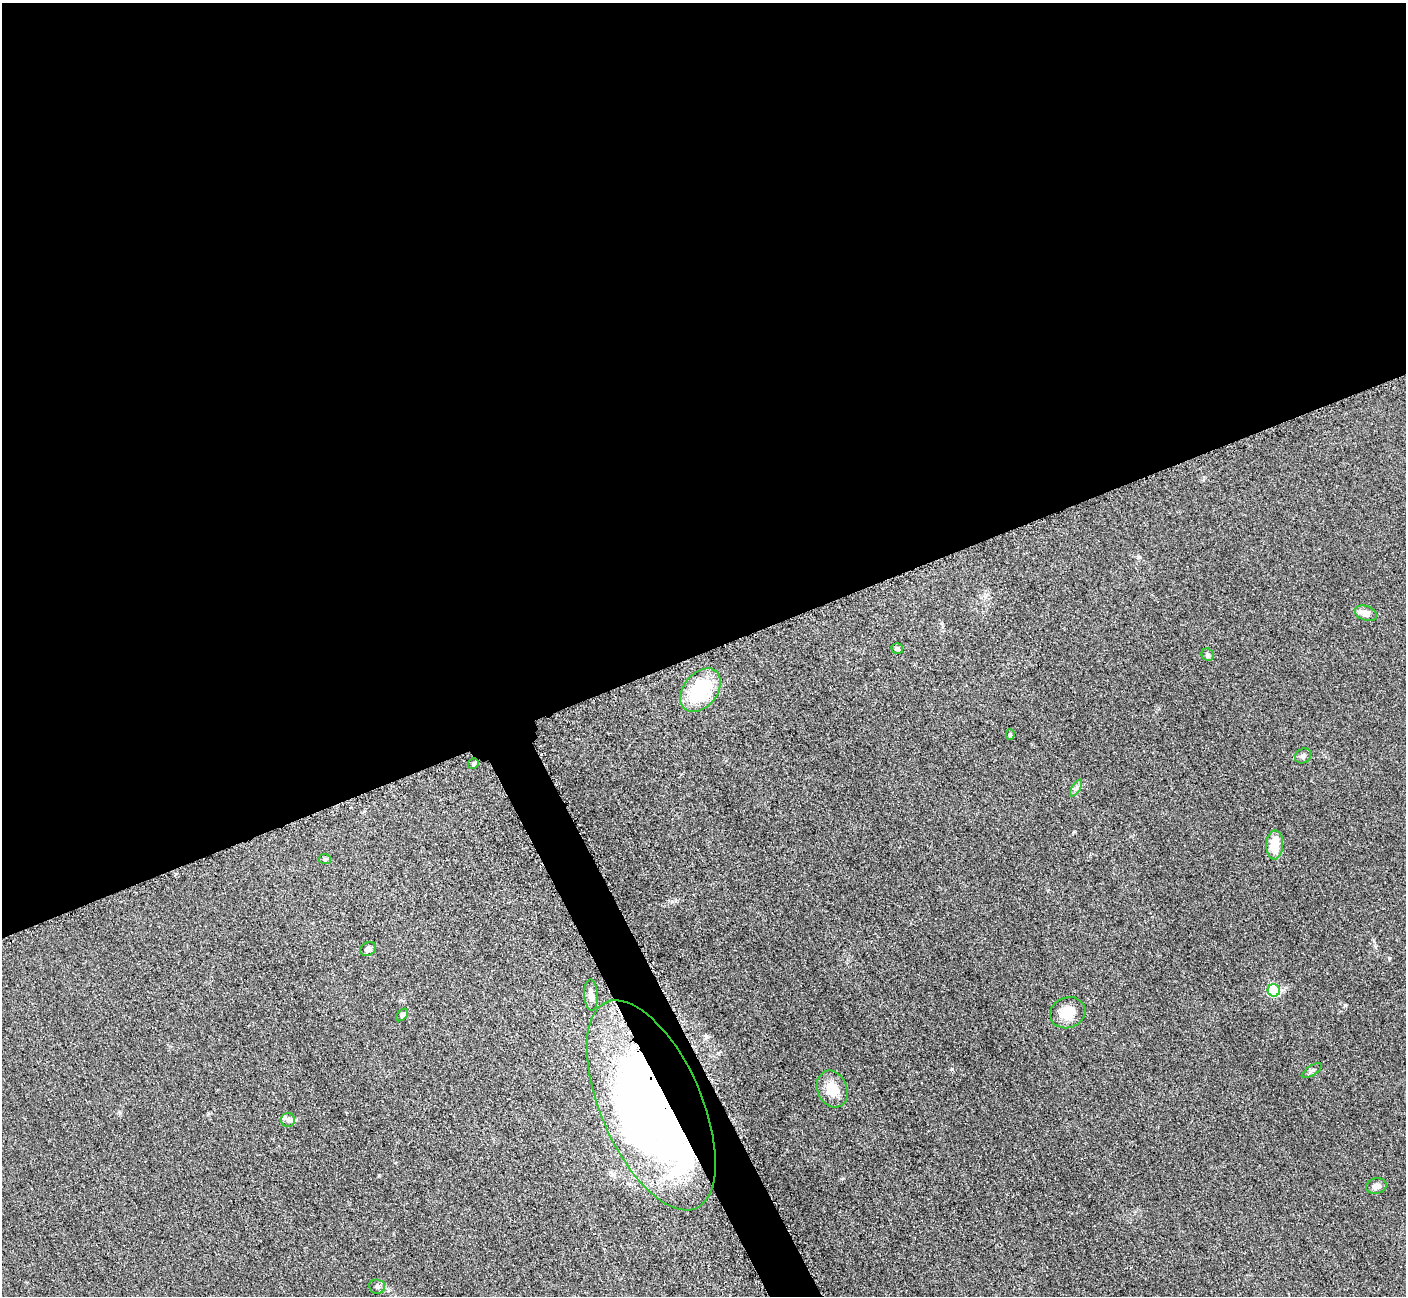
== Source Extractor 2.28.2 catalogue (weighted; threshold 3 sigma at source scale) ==
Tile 2 of 4 x 4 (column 2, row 1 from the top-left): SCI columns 1469-2872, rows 4074-5367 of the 5698 x 5663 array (HDU 1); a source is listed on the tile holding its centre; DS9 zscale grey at full resolution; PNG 1408 x 1298 px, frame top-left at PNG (2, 3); each listed source drawn as its Kron ellipse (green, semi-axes under 4 px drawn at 4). Shown black and unused: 52% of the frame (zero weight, under 3 of 5 exposures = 3% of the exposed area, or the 3 px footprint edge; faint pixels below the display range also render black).
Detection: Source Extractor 2.28.2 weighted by HDU 2 'WHT'; one run over the whole footprint, this tile lists its part. Background 0.0534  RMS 0.006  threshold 0.0269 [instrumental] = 3 sigma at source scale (4.5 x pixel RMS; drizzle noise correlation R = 1.50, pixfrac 1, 0.05/0.05 arcsec/px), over >= 5 px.
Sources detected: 22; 1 inside a brighter object's white glare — neither listed nor drawn; the other 21 listed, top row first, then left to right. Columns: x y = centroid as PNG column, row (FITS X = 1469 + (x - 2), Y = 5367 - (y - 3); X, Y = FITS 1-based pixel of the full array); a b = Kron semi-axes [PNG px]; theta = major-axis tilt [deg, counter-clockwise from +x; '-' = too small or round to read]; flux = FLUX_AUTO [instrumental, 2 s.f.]
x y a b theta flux
1366 613 11 7 -22 4.6
897 648 6 5 - 1.1
1208 655 6 5 - 1.2
700 690 24 16 50 39
1010 735 5 4 - 0.73
1303 756 8 7 - 1.7
473 764 5 5 - 1.1
1076 788 9 4 58 1.5
1275 845 14 8 87 12
325 859 6 5 - 1.1
368 949 8 6 26 2.6
1274 990 6 6 - 36
591 995 15 6 -87 4
1068 1013 18 15 21 12
402 1015 7 4 46 1
1312 1071 11 4 32 1.4
832 1089 19 14 -67 12
651 1105 112 50 -67 520
288 1120 7 7 - 1.9
1376 1186 10 7 14 2.9
377 1286 8 7 - 1.9
Overlapping masked pixels (flux is a lower limit): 1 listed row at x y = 651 1105
Unlisted compact peaks at least as high as the median listed source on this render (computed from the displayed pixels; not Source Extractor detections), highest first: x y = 952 1069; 1345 1005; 1389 958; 379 1175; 1139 557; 672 901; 1374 941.